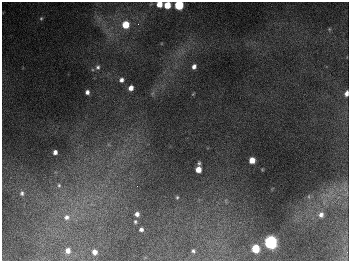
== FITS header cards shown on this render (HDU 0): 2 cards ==
NAXIS1  =                  347
NAXIS2  =                  259

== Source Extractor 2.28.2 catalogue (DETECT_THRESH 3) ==
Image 347 x 259 px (HDU 0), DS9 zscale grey, 1 PNG px = 1 image px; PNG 351 x 263 px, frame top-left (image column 1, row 259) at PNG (2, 2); no overlay
Background 674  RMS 49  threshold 148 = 3 sigma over >= 5 px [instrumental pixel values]
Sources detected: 33; all 33 listed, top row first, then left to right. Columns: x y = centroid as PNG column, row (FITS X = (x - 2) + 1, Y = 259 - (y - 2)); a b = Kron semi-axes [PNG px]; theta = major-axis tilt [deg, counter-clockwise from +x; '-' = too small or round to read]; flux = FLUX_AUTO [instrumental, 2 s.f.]
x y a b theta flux
159 4 5 5 - 3.9e+04
167 5 5 5 - 6.1e+04
179 5 5 5 - 2.6e+05
41 18 5 4 - 4.6e+03
138 24 4 4 - 3.9e+03
126 25 6 6 - 7.8e+04
329 29 5 5 - 4.2e+03
98 67 7 6 - 8.7e+03
194 67 5 4 - 1.3e+04
121 80 5 5 - 1.2e+04
131 88 5 4 - 2.2e+04
87 92 4 4 - 1.2e+04
346 93 5 4 - 1.6e+04
193 94 5 3 - 2.9e+03
55 152 5 4 - 1.5e+04
252 160 5 5 - 3.5e+04
199 163 4 3 - 5.6e+03
198 169 5 5 - 3.8e+04
59 185 7 6 - 1.0e+04
345 188 12 7 -62 1.9e+04
22 193 7 6 - 1.0e+04
309 196 6 3 72 4.3e+03
177 197 4 3 - 4.2e+03
137 214 5 5 - 1.3e+04
321 215 7 7 - 1.6e+04
67 217 10 9 - 2.6e+04
135 222 5 4 - 4.8e+03
141 229 4 4 - 9.1e+03
270 242 6 6 - 1.1e+06
255 248 6 5 - 1.2e+05
68 250 6 5 - 2.2e+04
193 251 3 3 - 5.5e+03
94 252 5 4 - 2.2e+04
At the frame edge (FLAGS 8, measured only in part): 4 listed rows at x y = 159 4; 167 5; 179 5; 346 93